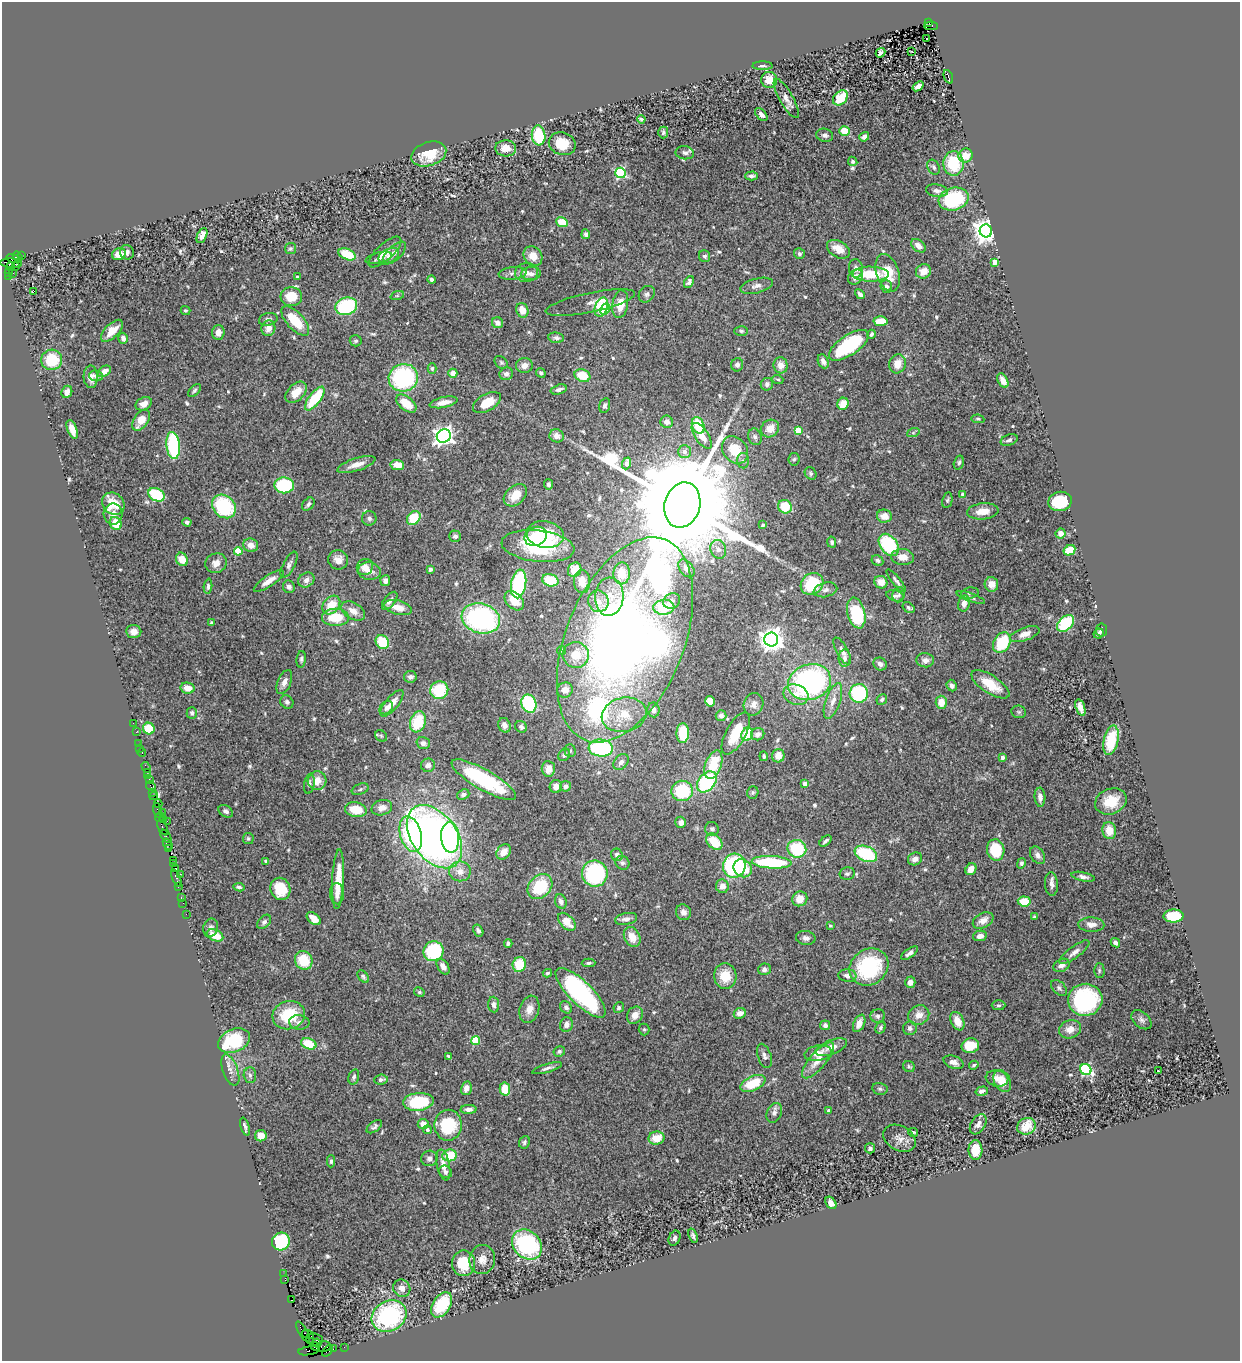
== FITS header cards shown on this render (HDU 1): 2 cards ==
NAXIS1  =                 1238
NAXIS2  =                 1359

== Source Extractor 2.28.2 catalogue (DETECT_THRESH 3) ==
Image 1238 x 1359 px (HDU 1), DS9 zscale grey, 1 PNG px = 1 image px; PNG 1242 x 1363 px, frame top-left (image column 1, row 1359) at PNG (2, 2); each listed source drawn as its Kron ellipse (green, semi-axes under 4 px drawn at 4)
Background 1.65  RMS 0.042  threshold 0.127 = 3 sigma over >= 5 px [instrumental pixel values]
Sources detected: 585; of the 585, the 500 brightest by FLUX_AUTO listed and drawn (85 fainter detections omitted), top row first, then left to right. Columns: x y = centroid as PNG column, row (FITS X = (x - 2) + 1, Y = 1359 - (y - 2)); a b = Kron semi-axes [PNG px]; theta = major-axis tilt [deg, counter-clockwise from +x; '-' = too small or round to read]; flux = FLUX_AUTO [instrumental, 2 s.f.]
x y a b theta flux
929 23 3 2 - 100
931 26 6 3 1 140
927 38 3 2 - 5.6
912 52 3 3 - 41
880 53 5 4 - 8.9
763 66 10 4 0 7.2
948 77 7 3 -70 310
769 80 8 8 - 45
918 86 6 4 38 20
786 98 22 7 -60 22
840 98 8 6 46 68
761 114 7 4 -46 12
641 119 4 3 - 4.9
845 131 5 5 - 61
663 132 6 5 - 5.5
539 135 10 7 -83 120
825 135 8 6 -14 10
864 137 5 4 - 12
562 144 13 11 -19 64
506 148 10 8 -5 30
685 153 9 6 -9 10
429 154 18 12 17 69
966 156 7 6 - 37
853 161 5 4 - 6.3
953 163 12 10 -87 130
934 167 8 5 -64 7.6
621 173 5 5 - 310
752 176 6 4 3 9.8
937 191 11 6 -9 12
954 199 15 11 15 210
562 222 6 4 -24 67
986 231 6 6 - 2800
586 234 5 4 - 7.7
202 235 8 4 65 20
918 246 8 5 -41 17
290 249 5 5 - 4.8
838 249 12 8 -31 38
127 252 7 7 - 8.2
385 252 21 8 42 27
394 253 14 7 44 13
119 254 7 5 25 35
347 254 9 5 -23 83
799 254 5 5 - 6.9
21 255 4 3 - 80
389 256 11 7 25 13
533 256 10 9 - 37
705 256 6 5 - 7.9
18 257 6 3 -51 170
379 258 13 5 15 11
14 259 7 4 -14 350
994 262 4 4 - 44
11 263 11 4 -2 1300
10 267 3 3 - 300
16 267 3 3 - 85
856 268 9 7 -82 14
923 271 8 7 - 30
526 272 11 9 5 20
8 273 3 3 - 50
13 273 2 2 - 22
513 273 14 6 6 14
888 273 19 11 -71 74
531 274 10 6 8 12
871 274 18 7 0 88
9 276 3 3 - 160
297 277 3 3 - 6.3
855 277 8 6 44 16
431 280 4 4 - 6.4
689 282 6 4 63 9.4
757 286 17 7 14 15
886 286 6 5 - 10
34 291 3 2 - 18
647 294 9 7 48 8.3
860 294 5 4 - 9.7
397 296 7 4 19 5.2
291 297 10 9 - 60
590 302 45 10 12 35
620 304 14 8 81 45
346 306 11 8 16 220
601 307 10 6 71 93
605 309 6 4 62 53
522 310 7 6 - 33
185 311 5 4 - 4.9
268 319 9 6 13 9.6
295 321 18 8 -48 88
880 321 7 5 3 60
497 323 5 5 - 14
268 328 8 7 - 22
112 331 14 7 44 43
741 331 7 5 0 6.1
218 332 7 6 - 23
871 334 4 3 - 5.9
123 338 5 5 - 14
556 338 8 5 -8 8.7
356 341 6 5 - 5.9
849 345 23 10 34 220
52 360 10 10 - 100
823 361 7 5 -65 12
501 362 7 5 -42 5.5
898 364 9 8 - 37
524 365 8 7 - 16
737 365 7 6 - 11
781 365 8 7 - 22
432 368 5 4 - 4.5
104 371 7 5 33 19
453 373 4 4 - 24
541 373 5 4 - 5.7
506 374 7 6 - 11
96 376 7 5 -10 7.6
582 376 8 6 -20 67
91 377 11 7 -87 19
403 378 15 14 - 330
778 379 5 4 - 4.6
1003 381 8 5 -62 26
767 384 6 6 - 11
194 390 8 4 45 5.8
559 390 8 4 16 9.8
67 392 6 5 - 21
296 392 12 8 45 39
315 399 14 6 53 120
444 402 14 5 12 22
487 402 15 8 30 49
144 404 8 6 27 21
406 404 12 6 -38 58
843 404 6 5 - 39
605 406 7 5 74 9.4
978 419 6 4 -10 4.6
141 420 12 7 57 40
667 422 6 6 - 14
698 425 8 6 -70 91
770 428 9 8 - 34
72 429 10 4 -69 34
798 431 4 4 - 93
913 433 6 4 19 4.8
444 436 7 6 - 1400
557 436 7 6 - 18
702 436 15 6 -55 38
755 437 8 6 -70 9.7
1009 440 9 5 20 9.4
173 446 14 6 -84 260
735 450 15 11 -50 70
684 452 6 6 - 15
794 459 6 5 - 5.4
743 461 7 6 - 7.4
626 463 6 4 71 24
959 463 7 5 74 5.9
356 465 20 6 18 32
397 465 7 5 -7 36
811 473 7 5 -55 5.9
548 484 5 4 - 6.8
284 485 9 8 - 190
963 494 4 3 - 13
156 495 9 6 -27 140
515 495 13 9 42 50
947 500 8 5 79 5.5
1060 501 12 9 10 120
113 504 12 10 -42 55
308 504 7 5 50 8.1
682 505 23 17 74 130000
224 506 13 10 -44 200
785 507 7 6 - 77
983 511 15 8 6 36
113 514 10 9 - 16
884 516 7 6 - 27
369 518 7 7 - 8.4
414 518 7 6 - 72
187 522 4 4 - 7.5
116 523 7 6 - 61
763 525 4 3 - 7.9
1060 533 5 5 - 17
545 534 19 13 -11 170
455 536 6 5 - 8.6
536 536 11 9 24 68
832 542 5 4 - 5.3
251 545 7 6 - 21
889 545 12 8 -53 200
538 546 36 15 -6 180
718 549 9 7 -72 15
1069 550 6 5 - 75
238 551 4 4 - 81
903 557 11 8 -3 27
182 559 7 5 -58 35
338 560 10 9 - 24
877 560 6 5 - 6.7
216 563 11 9 26 23
289 565 14 6 62 11
365 567 8 8 - 24
686 568 10 6 -51 16
430 569 4 3 - 6.8
575 570 7 6 - 39
369 571 11 9 -8 22
622 573 11 8 89 45
306 580 8 7 - 13
550 580 8 6 -14 83
269 581 17 5 34 25
385 581 5 5 - 13
582 581 11 8 -88 26
896 581 14 3 -51 8.9
881 582 7 6 - 26
519 584 14 7 80 280
812 584 12 10 38 130
991 584 7 6 - 19
208 586 8 4 86 6.8
289 587 6 6 - 11
825 590 12 7 13 13
970 593 9 5 10 6.7
899 595 8 6 81 6.7
895 596 9 5 -14 8.2
609 597 19 14 87 50
971 597 15 4 -19 7.9
390 601 10 5 53 14
514 601 11 7 -45 46
598 601 11 10 - 23
672 601 9 7 30 9.9
964 603 8 5 78 19
331 605 10 7 49 51
664 607 10 7 5 100
398 608 14 7 -13 33
908 608 6 4 -34 5.4
353 611 13 8 -30 25
856 613 15 8 -77 160
335 617 13 8 0 71
481 618 19 14 -16 480
211 623 3 3 - 5.2
1066 623 10 6 45 140
1102 630 6 5 - 9.3
134 631 7 6 - 18
1099 633 5 4 - 6.3
1025 634 15 6 19 22
625 640 108 59 68 4000
771 640 7 7 - 2700
382 642 7 6 - 85
1002 643 11 8 59 120
562 650 4 4 - 4.6
842 651 15 5 -62 14
576 655 13 13 - 54
845 658 8 6 86 12
301 659 8 4 84 6
925 660 9 7 -4 14
880 664 7 6 - 11
410 677 6 5 - 9.1
284 682 13 6 67 18
809 682 22 17 19 620
990 684 22 9 -33 64
952 685 6 5 - 9.3
188 688 7 5 -13 31
439 690 9 8 - 130
565 690 8 7 - 19
859 693 9 9 - 220
796 695 13 10 -22 33
882 699 5 5 - 5.5
710 701 5 5 - 47
833 701 19 7 71 26
287 702 7 6 - 7.3
941 702 6 5 - 34
392 703 16 6 50 31
529 704 9 7 -69 190
754 704 11 9 71 18
1080 707 8 4 -72 24
386 708 7 5 44 10
653 710 7 6 - 15
1019 712 7 6 - 5
192 713 5 5 - 7.2
624 715 23 17 13 84
721 716 5 5 - 12
418 722 11 7 70 110
133 723 2 2 - 15
504 725 7 6 - 16
521 727 6 5 - 6.3
149 729 6 5 - 67
136 732 2 2 - 18
683 733 10 6 89 93
736 733 23 10 61 75
747 734 7 5 64 84
758 734 7 6 - 12
381 736 6 5 - 5.1
1111 740 15 7 78 110
139 743 2 2 - 30
423 743 7 6 - 12
601 748 12 8 -4 290
140 749 3 2 - 50
570 751 6 5 - 5
142 753 4 3 - 130
564 755 7 5 52 6.1
764 756 5 4 - 5.1
778 756 6 6 - 31
1002 757 4 3 - 14
621 762 9 6 50 9.9
428 765 7 6 - 12
713 765 15 8 71 85
146 767 5 3 - 140
548 769 8 6 -84 26
147 772 2 2 - 68
148 776 3 3 - 63
149 779 2 2 - 89
484 780 36 10 -30 220
317 781 9 9 - 32
707 782 12 8 51 210
309 784 10 5 80 7.4
805 784 4 4 - 30
151 786 5 3 - 150
556 786 6 6 - 20
565 786 5 5 - 12
360 789 9 5 22 5.7
682 791 10 10 - 150
152 792 2 2 - 44
753 793 6 5 - 5
463 794 6 5 - 7.9
154 796 4 3 - 83
1040 797 9 5 -86 14
1111 801 16 12 22 66
158 803 4 3 - 130
382 808 10 7 16 19
356 810 11 7 -10 61
158 811 8 3 -75 260
226 811 8 5 -32 8.6
162 812 2 2 - 26
159 817 4 4 - 94
163 819 3 2 - 73
167 821 2 2 - 490
681 822 5 5 - 15
163 828 8 3 -58 480
712 829 7 6 - 6.6
1109 831 8 6 -80 45
411 834 18 10 -74 280
166 836 7 3 -53 340
434 837 35 22 -54 1700
450 837 15 9 -86 240
248 838 5 5 - 5.2
825 841 7 3 40 6.7
714 842 9 6 -46 70
168 844 6 4 -50 190
168 849 3 2 - 35
797 849 9 8 - 130
996 850 10 8 -78 100
504 852 8 6 50 30
866 854 12 7 -22 170
617 855 6 6 - 10
1038 855 9 6 -57 11
915 859 7 6 - 16
173 860 2 2 - 54
266 861 4 3 - 8.7
772 862 20 6 -3 240
622 863 7 6 - 8
1021 863 5 4 - 5.7
173 864 4 2 - 160
734 866 12 11 - 280
176 868 3 2 - 120
743 868 9 8 - 73
971 869 6 5 - 24
460 871 11 10 - 25
595 873 13 13 - 280
847 873 7 6 - 6.8
180 874 2 2 - 160
1083 877 12 4 -12 10
176 878 9 3 -69 290
338 879 30 6 87 59
1051 884 12 6 -85 14
178 886 3 3 - 63
722 886 7 6 - 18
239 887 5 3 - 5.9
540 887 14 10 45 130
280 889 11 10 - 71
337 894 10 7 -89 16
181 897 3 2 - 64
800 899 8 7 - 34
561 901 7 5 -67 11
1024 901 6 5 - 58
183 903 2 2 - 51
683 912 8 7 - 16
186 914 2 2 - 31
1173 916 10 6 1 110
1035 917 4 3 - 5.7
314 919 8 5 -41 28
626 919 11 6 11 12
983 920 11 7 28 22
264 922 8 5 46 8
567 922 11 6 -46 42
830 925 4 3 - 4.7
1091 925 13 7 -2 20
211 928 9 7 73 12
478 930 6 4 -61 9.1
215 935 9 5 -24 56
980 936 7 5 10 18
632 937 10 7 -62 36
806 938 9 7 -7 12
508 943 4 3 - 5.4
1115 943 5 4 - 7.9
433 951 10 9 - 190
1074 952 18 6 37 17
909 953 10 4 37 9.8
304 960 9 8 - 82
588 963 7 4 2 5.7
519 964 7 6 - 78
1061 965 8 6 29 15
443 967 9 5 -57 14
869 967 20 17 36 240
764 969 6 5 - 9.4
1099 970 7 5 -90 5.2
547 973 4 4 - 5.8
847 975 9 6 -7 14
725 976 12 11 - 58
363 977 7 4 -50 4.9
910 982 5 5 - 18
1059 988 9 6 -46 8.2
419 992 5 4 - 5.4
581 993 33 11 -45 470
1085 1000 17 16 - 360
494 1005 8 5 -86 10
998 1005 7 5 1 6.1
566 1007 7 5 -43 9.2
619 1008 5 5 - 5.9
529 1009 14 9 73 28
740 1013 6 5 - 20
289 1015 16 14 15 110
635 1015 9 7 56 22
919 1015 11 9 32 26
878 1016 7 6 - 8.8
1141 1020 12 7 -41 11
957 1021 10 6 -66 33
299 1022 10 7 -4 12
859 1023 9 5 65 24
566 1025 7 6 - 17
825 1025 5 5 - 11
880 1028 6 4 60 6.2
910 1028 7 6 - 8.6
644 1029 6 5 - 4.5
1070 1029 11 9 22 26
476 1040 4 4 - 130
234 1041 17 11 23 150
309 1044 8 5 -21 74
970 1046 9 7 12 70
831 1047 16 7 21 31
559 1051 6 5 - 6.3
818 1053 13 7 12 24
448 1056 4 3 - 5.6
764 1056 12 6 -72 11
818 1060 22 8 49 37
953 1062 10 6 -19 17
974 1065 5 4 - 5.1
909 1067 6 5 - 4.9
547 1068 15 4 16 9.2
1086 1069 6 5 - 360
230 1070 16 7 -70 19
1159 1071 3 2 - 31
250 1075 8 6 -88 7.1
354 1077 8 5 74 7
997 1078 11 8 -12 17
381 1079 7 5 6 9.1
1002 1081 11 8 -62 37
753 1083 13 7 24 88
466 1088 7 5 77 18
505 1089 6 5 - 55
880 1089 7 6 - 6.4
982 1091 6 4 16 11
418 1102 15 9 5 160
469 1109 8 4 3 12
829 1111 4 3 - 18
774 1113 10 7 66 14
423 1124 5 5 - 25
978 1124 11 7 57 16
448 1125 15 13 89 140
245 1126 9 3 -73 8.1
1026 1126 9 8 - 45
374 1127 9 5 37 7
427 1130 4 4 - 6.1
913 1132 5 4 - 4.8
261 1136 6 5 - 26
656 1138 8 6 11 50
899 1138 17 12 -29 26
524 1142 6 5 - 6.4
870 1148 5 5 - 10
975 1150 10 7 -88 39
450 1155 7 6 - 78
429 1158 8 7 - 12
331 1161 6 4 89 5.2
443 1165 16 6 -78 26
445 1172 7 6 - 7.8
831 1203 7 5 -54 14
693 1236 7 3 -70 7.8
674 1238 8 5 67 7.4
281 1241 9 8 - 160
527 1245 16 13 -46 310
482 1260 14 13 - 27
463 1263 13 11 -90 76
284 1274 2 2 - 17
285 1280 4 2 - 86
402 1288 9 8 - 20
291 1300 3 2 - 26
442 1305 14 9 58 130
389 1316 18 15 30 360
303 1332 11 3 -58 170
308 1334 6 3 -14 170
315 1339 8 6 -7 300
317 1343 4 3 - 960
315 1346 5 4 - 1400
324 1346 6 5 - 1100
344 1347 2 2 - 27
333 1349 3 2 - 26
309 1351 10 4 8 330
328 1351 6 4 47 160
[85 fainter detections neither listed nor drawn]